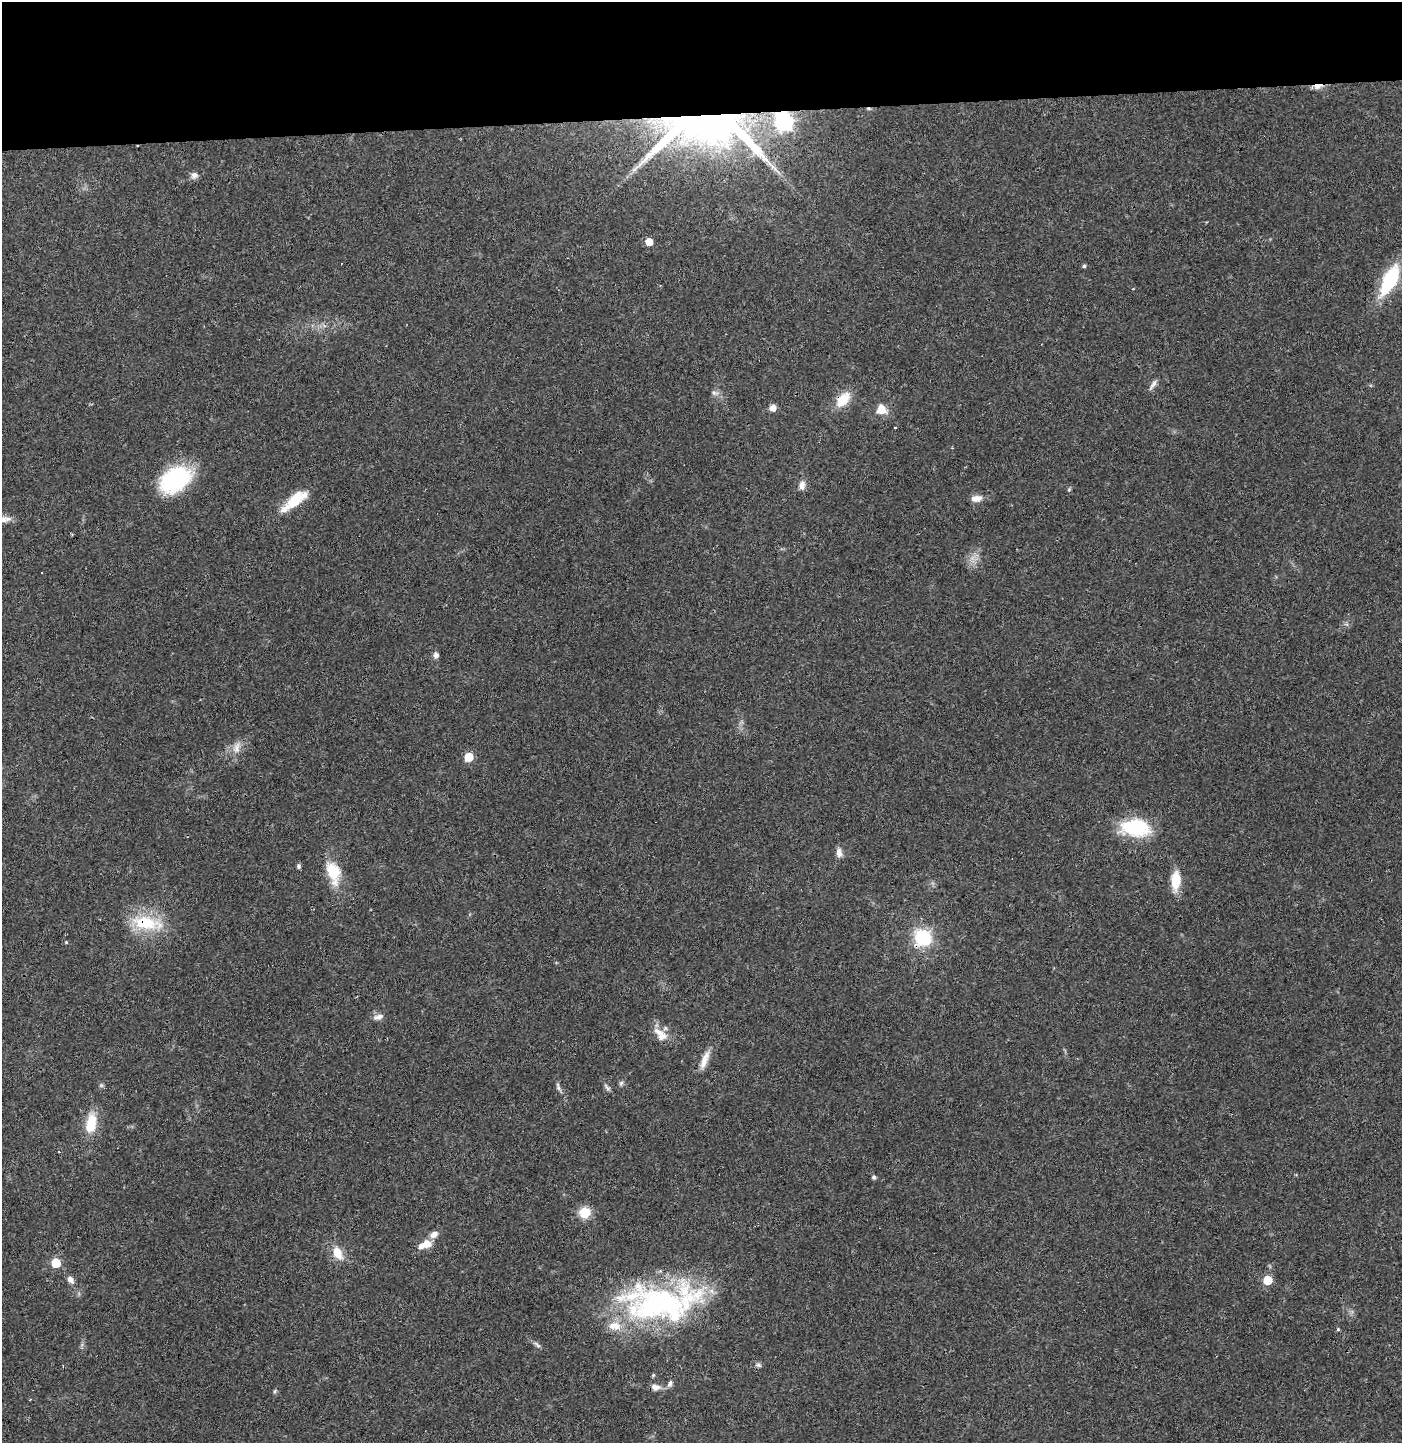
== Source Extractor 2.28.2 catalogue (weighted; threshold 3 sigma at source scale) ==
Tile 2 of 3 x 3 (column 2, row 1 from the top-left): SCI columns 1400-2799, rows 2951-4391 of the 4202 x 4458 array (HDU 1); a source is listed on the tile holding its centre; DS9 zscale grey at full resolution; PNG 1404 x 1445 px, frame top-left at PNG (2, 2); no overlay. Shown black and unused: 8% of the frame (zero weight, under 3 of 4 exposures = <1% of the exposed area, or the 3 px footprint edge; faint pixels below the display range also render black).
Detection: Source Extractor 2.28.2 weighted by HDU 2 'WHT'; one run over the whole footprint, this tile lists its part. Background 0.0468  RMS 0.0038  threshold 0.0169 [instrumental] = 3 sigma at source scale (4.5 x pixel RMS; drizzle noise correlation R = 1.50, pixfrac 1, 0.0396/0.0396 arcsec/px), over >= 5 px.
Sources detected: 65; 1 too faint to see at this stretch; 2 inside a brighter object's white glare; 3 cosmic-ray / hot-pixel residue — not listed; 5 inside a brighter listed object's ellipse — not listed separately; the other 54 listed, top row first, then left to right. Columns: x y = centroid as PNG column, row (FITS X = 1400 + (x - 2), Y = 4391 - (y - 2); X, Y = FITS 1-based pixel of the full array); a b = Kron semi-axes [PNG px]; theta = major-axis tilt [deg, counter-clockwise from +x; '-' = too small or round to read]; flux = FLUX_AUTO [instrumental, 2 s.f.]
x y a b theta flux
1318 86 13 7 9 2.5
714 119 109 62 -23 230
194 175 9 8 - 1.8
649 242 5 5 - 5.5
1084 266 4 4 - 0.67
1390 280 30 12 63 28
1133 289 3 3 - 0.52
1153 385 17 5 55 1.6
714 393 10 5 -7 1.2
843 400 21 12 49 8.2
773 408 7 6 - 2.6
881 409 14 13 - 4.5
175 479 36 24 32 34
802 485 12 8 87 2.2
1069 489 5 5 - 0.51
976 498 14 8 9 2.8
295 501 27 14 47 9.4
5 519 17 7 7 2.7
41 572 3 2 - 0.67
436 655 6 5 - 1.9
237 747 19 9 71 3.6
469 757 6 5 - 14
1136 827 35 20 -4 22
839 853 12 7 -76 2.3
299 866 6 5 - 0.87
333 872 31 17 -75 12
1176 880 22 10 87 8.5
147 923 45 18 -9 18
923 937 17 16 - 20
66 942 4 4 - 0.36
378 1017 14 7 15 2
660 1034 23 12 -44 5.3
704 1060 27 7 69 4.2
621 1083 7 6 - 0.83
558 1087 13 5 -66 1.2
607 1087 12 5 -52 1.1
91 1123 24 12 81 10
874 1177 5 4 - 1
585 1213 6 6 - 29
434 1235 10 7 36 2.4
427 1244 10 9 - 4
338 1253 18 11 -64 6
56 1263 6 5 - 17
70 1279 12 7 -56 1.9
1267 1280 6 5 - 14
662 1303 103 42 5 95
1338 1329 4 4 - 0.51
537 1345 12 5 -45 1
758 1365 8 6 -17 0.93
653 1375 5 4 - 0.51
670 1384 10 6 61 1.3
655 1387 12 8 -5 2.4
275 1391 6 4 70 0.54
30 1399 4 2 - 0.26
Overlapping masked pixels (flux is a lower limit): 5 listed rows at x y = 1318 86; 714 119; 843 400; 147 923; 923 937
Isophote crosses this tile's border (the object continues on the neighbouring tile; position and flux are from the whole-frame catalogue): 1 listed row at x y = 5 519